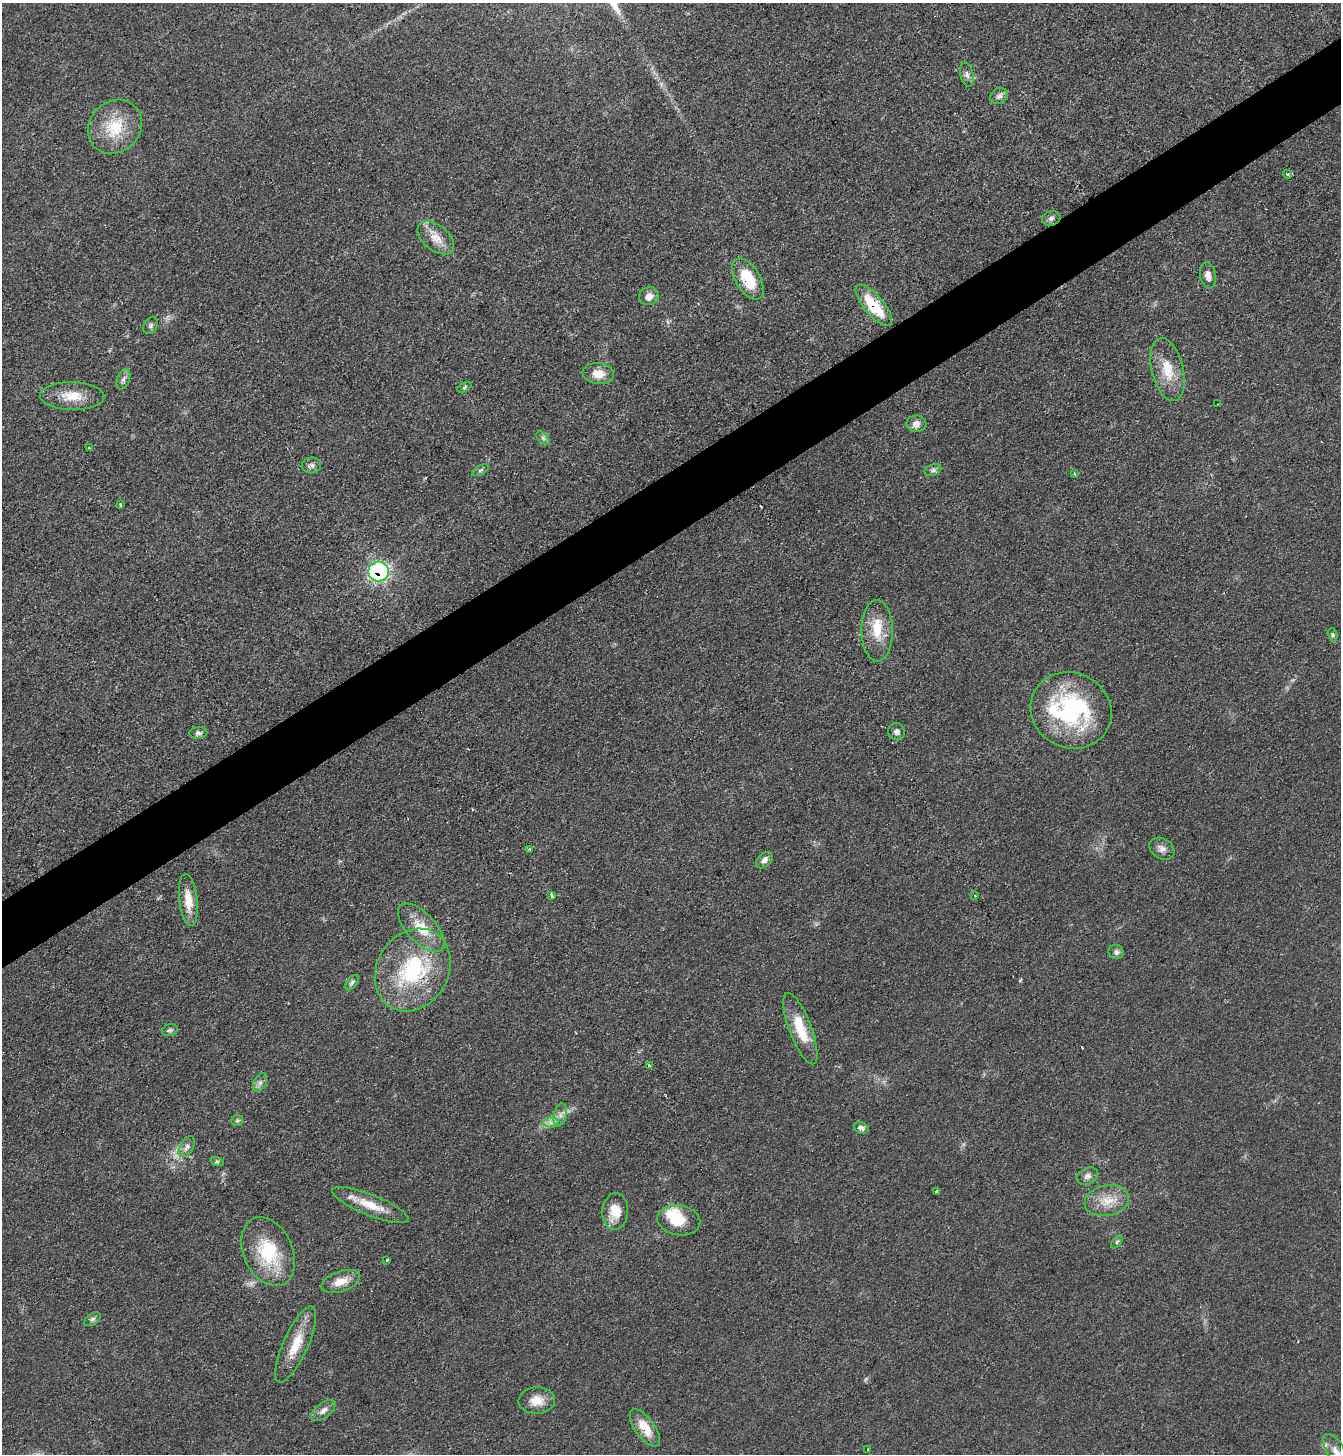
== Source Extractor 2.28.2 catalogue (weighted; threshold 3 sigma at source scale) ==
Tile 10 of 4 x 4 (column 2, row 3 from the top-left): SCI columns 1493-2831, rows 1453-2904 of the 5801 x 5809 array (HDU 1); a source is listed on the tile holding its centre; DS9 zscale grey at full resolution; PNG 1343 x 1456 px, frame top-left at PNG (2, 3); each listed source drawn as its Kron ellipse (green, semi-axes under 4 px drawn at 4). Shown black and unused: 5% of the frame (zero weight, under 2 of 3 exposures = <1% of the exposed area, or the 3 px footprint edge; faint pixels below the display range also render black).
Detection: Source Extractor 2.28.2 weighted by HDU 2 'WHT'; one run over the whole footprint, this tile lists its part. Background 0.0505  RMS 0.0069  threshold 0.0312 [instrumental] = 3 sigma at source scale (4.5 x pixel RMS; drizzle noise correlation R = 1.50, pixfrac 1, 0.05/0.05 arcsec/px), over >= 5 px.
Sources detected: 73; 1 inside a brighter object's white glare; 1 cosmic-ray / hot-pixel residue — neither listed nor drawn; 3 inside a brighter listed object's ellipse — not listed separately; the other 68 listed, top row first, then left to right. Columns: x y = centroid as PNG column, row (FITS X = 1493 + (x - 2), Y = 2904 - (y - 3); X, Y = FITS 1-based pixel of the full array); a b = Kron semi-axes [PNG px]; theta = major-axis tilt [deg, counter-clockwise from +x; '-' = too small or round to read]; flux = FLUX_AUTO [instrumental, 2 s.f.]
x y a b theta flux
967 75 12 6 -77 2.6
999 96 9 7 28 3
115 127 29 25 46 28
1287 174 5 4 - 1.2
1051 218 9 7 16 2.5
436 238 21 12 -39 10
1208 275 13 8 -79 4.6
748 279 23 12 -59 25
649 296 10 9 - 5.1
874 305 26 9 -50 29
151 326 9 6 54 2
1168 370 32 16 -77 18
598 374 16 10 -7 8.7
123 379 11 6 69 2.4
465 387 8 4 27 1.1
72 396 32 14 -1 16
1217 404 3 2 - 0.49
916 424 10 8 -1 4.7
543 438 8 5 -45 1.8
89 448 2 2 - 0.51
311 465 10 8 6 2.7
481 470 9 4 27 1.4
933 470 9 5 18 1.7
1075 473 3 3 - 0.88
120 504 3 3 - 1.4
378 571 10 10 - 110
877 631 31 15 -89 20
1333 635 7 4 -74 1.2
1071 710 41 37 -27 97
897 732 9 8 - 2.4
198 733 9 6 3 2.2
530 849 4 3 - 0.96
1162 849 13 10 -32 4.4
764 860 10 6 42 3
552 895 4 3 - 3.8
975 895 3 2 - 1.4
188 900 26 9 -83 12
421 928 30 14 -47 17
1116 952 7 7 - 2.3
413 970 43 35 58 71
352 983 9 5 52 1.6
800 1029 38 11 -69 22
170 1030 8 5 15 1.5
649 1065 4 3 - 1.7
260 1083 10 6 64 2.6
560 1115 11 6 77 3.7
237 1120 6 5 - 1.3
551 1123 8 5 0 2.6
861 1128 7 5 -28 3.5
187 1147 11 6 60 3.2
217 1161 7 4 -18 1.2
1088 1176 11 8 27 3.4
937 1191 3 3 - 2.1
1107 1201 22 15 11 14
370 1205 41 10 -22 17
615 1211 18 13 87 13
679 1220 21 15 -9 20
1117 1242 7 4 53 1.2
268 1252 36 24 -66 41
387 1260 3 3 - 1.3
341 1281 20 10 20 9.4
92 1319 9 5 36 2
296 1345 41 12 66 19
537 1400 18 13 3 9.5
323 1410 14 7 37 4
645 1428 22 9 -54 14
868 1449 3 2 - 0.86
1337 1453 21 8 -59 6.5
Overlapping masked pixels (flux is a lower limit): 5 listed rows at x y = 748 279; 874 305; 378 571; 413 970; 645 1428
Isophote crosses this tile's border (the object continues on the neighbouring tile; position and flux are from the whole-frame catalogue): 1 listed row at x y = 1337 1453